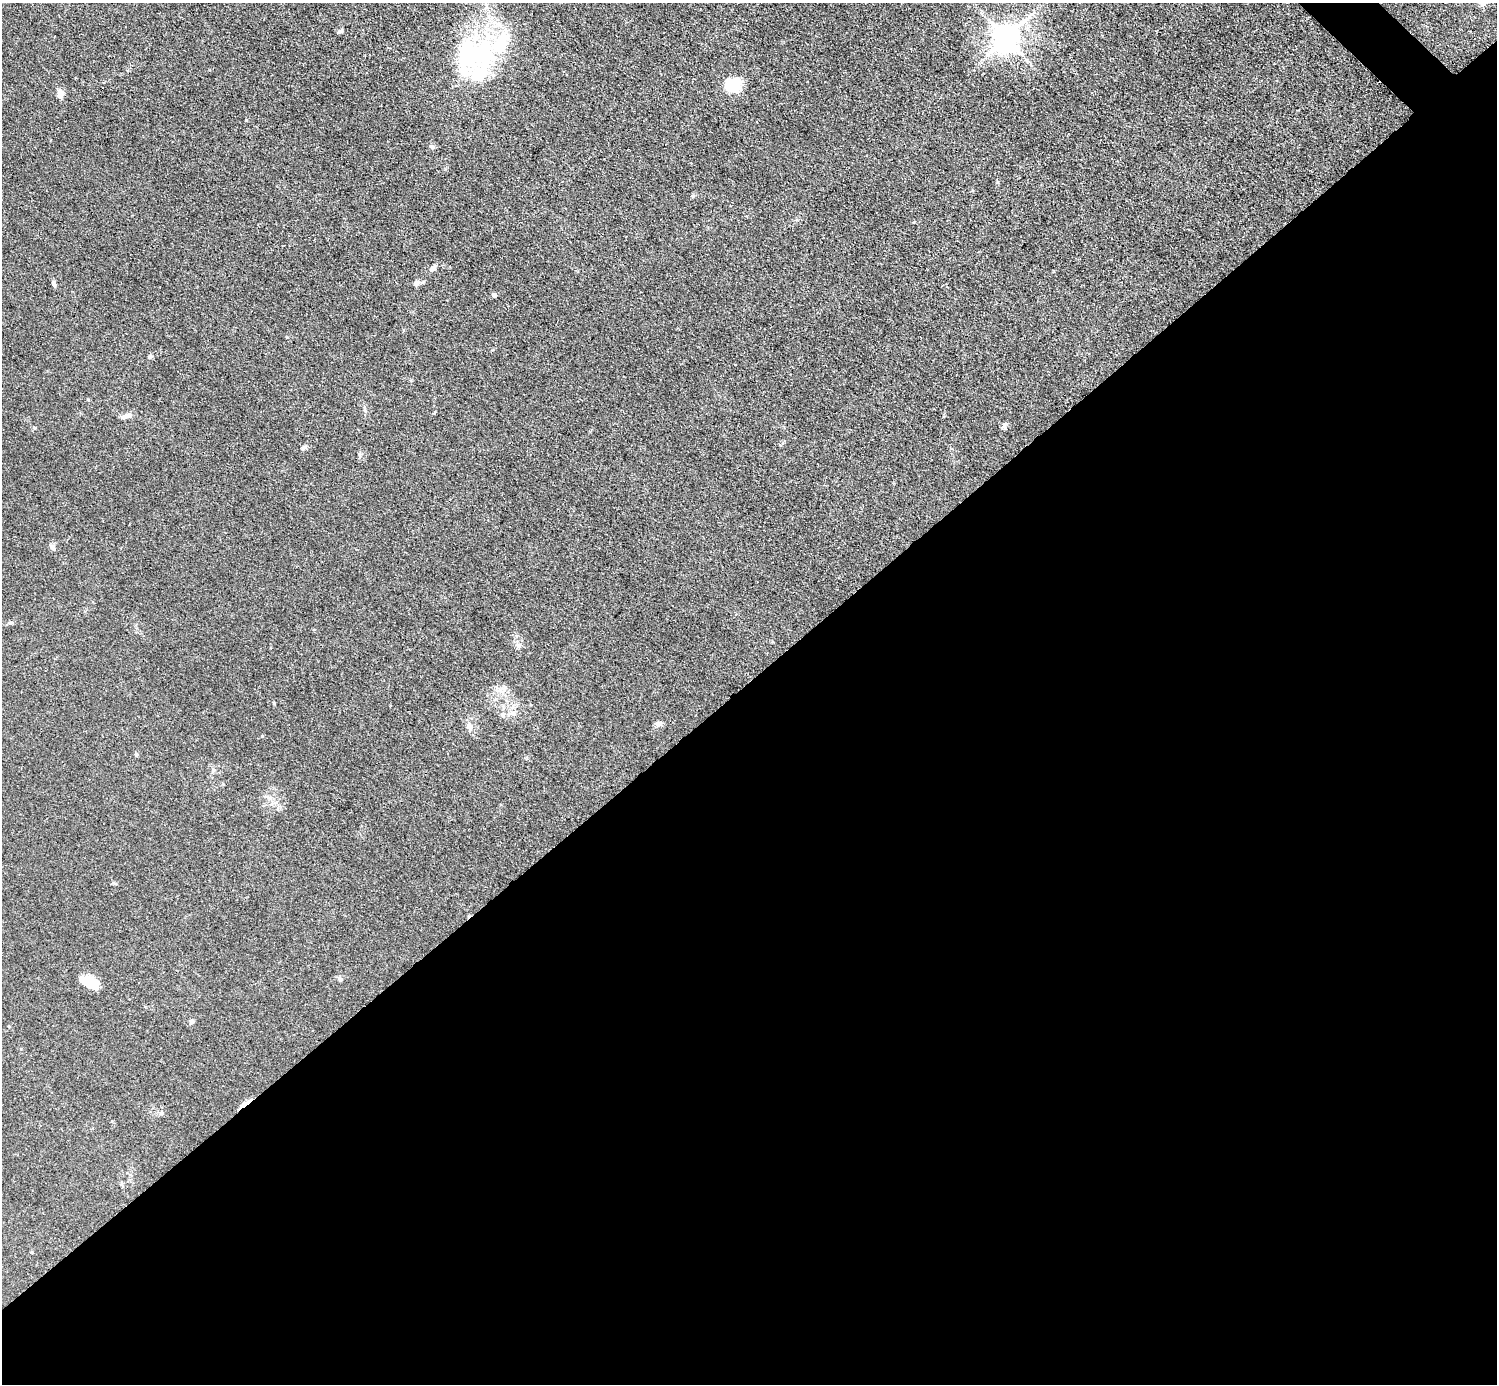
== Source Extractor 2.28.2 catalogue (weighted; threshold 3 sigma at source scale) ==
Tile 15 of 4 x 4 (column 3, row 4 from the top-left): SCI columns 2992-4486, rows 302-1683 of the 5984 x 5984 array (HDU 1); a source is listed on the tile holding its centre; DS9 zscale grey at full resolution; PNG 1499 x 1386 px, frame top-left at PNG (2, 3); no overlay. Shown black and unused: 51% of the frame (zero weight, under 3 of 4 exposures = <1% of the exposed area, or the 3 px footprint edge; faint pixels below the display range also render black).
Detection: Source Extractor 2.28.2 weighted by HDU 2 'WHT'; one run over the whole footprint, this tile lists its part. Background 0.0445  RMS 0.0054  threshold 0.0244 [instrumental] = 3 sigma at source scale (4.5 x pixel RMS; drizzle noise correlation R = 1.50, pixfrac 1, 0.05/0.05 arcsec/px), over >= 5 px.
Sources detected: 34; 1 inside a brighter object's white glare — not listed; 2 inside a brighter listed object's ellipse — not listed separately; the other 31 listed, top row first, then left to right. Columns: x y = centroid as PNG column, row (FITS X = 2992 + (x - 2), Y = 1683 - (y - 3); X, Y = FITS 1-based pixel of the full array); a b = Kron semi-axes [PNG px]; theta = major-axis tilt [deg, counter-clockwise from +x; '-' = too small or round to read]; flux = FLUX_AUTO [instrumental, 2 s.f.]
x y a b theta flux
1483 3 9 8 - 2.6
340 31 9 4 23 0.87
1006 38 9 8 - 690
469 54 67 39 12 70
732 86 12 12 - 25
60 93 9 7 -79 3.6
693 196 6 4 71 0.67
433 268 8 7 - 1.8
54 283 8 5 -76 1.3
417 283 9 7 47 1.7
494 295 7 5 -27 0.93
150 357 7 5 26 1.1
127 416 12 7 10 2.7
1004 425 10 4 -84 1
304 447 10 5 30 1.3
53 548 9 6 -76 1.6
11 623 7 4 0 0.86
518 645 7 4 -71 1.2
500 691 7 4 -19 1.7
274 703 5 3 - 0.52
513 714 9 5 -43 1.7
503 715 7 6 - 1.7
659 724 10 6 -15 1.6
469 727 13 9 -82 3
268 797 13 4 -27 1.7
340 979 7 5 -49 1.1
89 982 20 10 -21 13
192 1021 7 6 - 1.1
245 1104 17 4 35 3.8
162 1113 6 5 - 1
32 1252 4 3 - 0.48
Overlapping masked pixels (flux is a lower limit): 1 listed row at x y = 245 1104
Isophote crosses this tile's border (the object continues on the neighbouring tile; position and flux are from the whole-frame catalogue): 1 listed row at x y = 1483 3
Unlisted compact peaks at least as high as the median listed source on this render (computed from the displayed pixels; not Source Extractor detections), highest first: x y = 246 120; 35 428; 262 736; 359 454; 445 169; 113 883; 287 337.